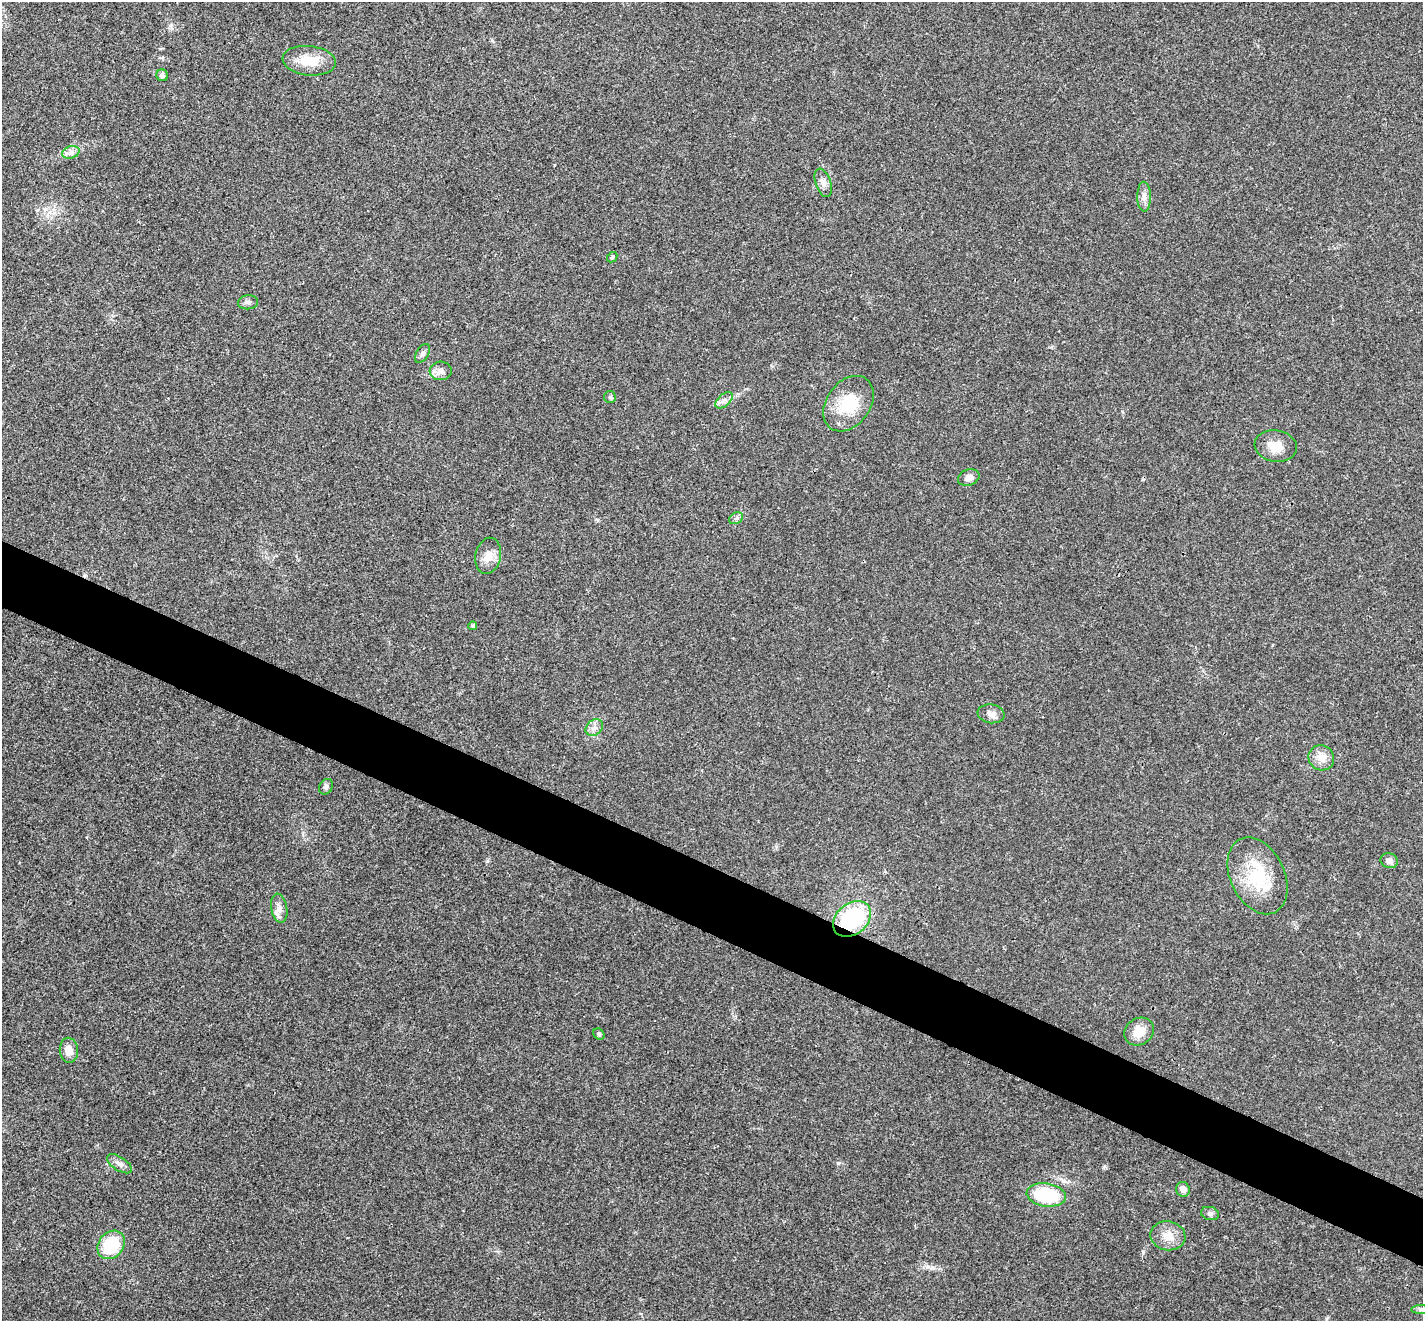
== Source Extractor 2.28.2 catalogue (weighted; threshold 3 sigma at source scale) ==
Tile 6 of 4 x 4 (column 2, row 2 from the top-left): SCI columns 1425-2845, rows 2784-4102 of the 5693 x 5703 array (HDU 1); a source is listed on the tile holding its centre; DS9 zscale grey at full resolution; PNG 1425 x 1323 px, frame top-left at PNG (2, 2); each listed source drawn as its Kron ellipse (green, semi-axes under 4 px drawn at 4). Shown black and unused: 5% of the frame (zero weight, under 3 of 4 exposures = <1% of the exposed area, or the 3 px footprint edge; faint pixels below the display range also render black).
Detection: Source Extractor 2.28.2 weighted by HDU 2 'WHT'; one run over the whole footprint, this tile lists its part. Background 0.0217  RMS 0.0043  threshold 0.0195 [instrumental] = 3 sigma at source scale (4.5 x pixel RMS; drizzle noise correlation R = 1.50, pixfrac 1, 0.05/0.05 arcsec/px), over >= 5 px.
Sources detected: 36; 1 inside a brighter listed object's ellipse — not listed separately; the other 35 listed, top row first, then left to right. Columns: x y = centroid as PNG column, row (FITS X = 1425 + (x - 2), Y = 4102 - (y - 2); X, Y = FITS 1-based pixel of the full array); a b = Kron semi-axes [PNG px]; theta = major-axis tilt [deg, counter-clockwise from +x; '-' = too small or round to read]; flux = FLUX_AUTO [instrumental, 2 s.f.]
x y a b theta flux
309 61 27 14 -6 9.8
162 75 6 5 - 1.1
71 152 9 6 18 1.8
823 183 15 7 -71 2.5
1144 197 15 7 -89 2.4
612 257 6 4 43 0.63
248 302 10 7 6 1.4
423 353 10 6 57 1.5
441 371 11 9 5 2.3
610 397 6 6 - 0.82
724 400 10 6 41 1.8
848 404 30 22 54 17
1276 446 21 16 -8 6.4
969 477 11 8 21 2.6
736 518 7 5 29 1.1
488 556 18 12 78 4.8
473 626 4 4 - 0.81
991 714 13 9 -9 2.6
594 728 9 7 39 2.2
1321 758 13 12 - 4.8
326 787 8 6 58 1.2
1389 861 9 7 -22 2
1258 876 41 27 -64 23
279 908 14 8 -79 2.6
852 919 21 15 39 37
1139 1032 15 13 36 5.7
599 1034 6 5 - 0.7
69 1050 12 9 -86 4
119 1164 14 6 -33 2.1
1183 1189 7 7 - 2.2
1046 1195 20 11 -8 26
1210 1214 9 6 -16 1.2
1168 1236 17 14 -9 5.9
111 1245 15 12 49 20
1420 1309 9 4 0 1.1
Overlapping masked pixels (flux is a lower limit): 1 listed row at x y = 852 919
Unlisted compact peaks at least as high as the median listed source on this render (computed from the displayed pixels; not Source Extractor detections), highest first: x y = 838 1163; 1143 1252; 487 861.